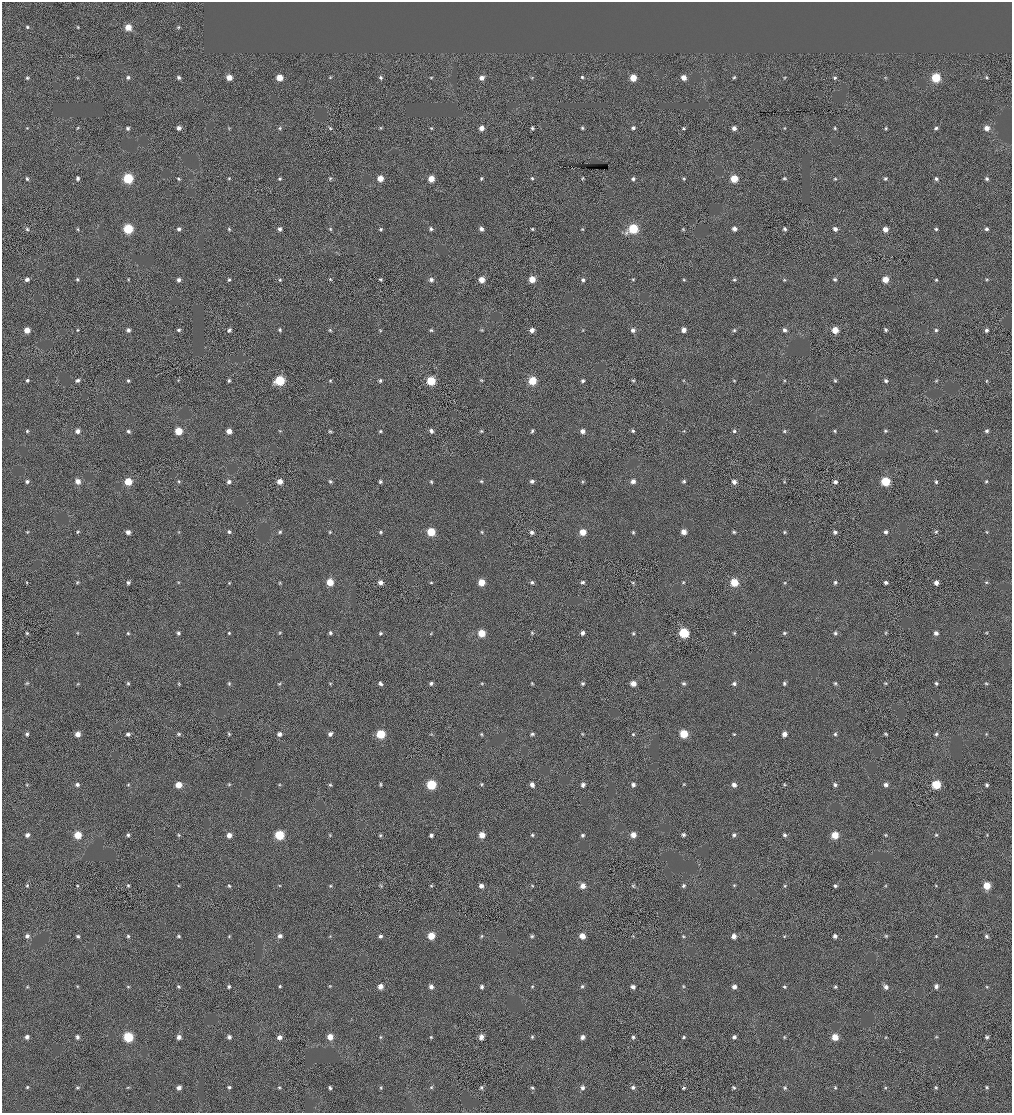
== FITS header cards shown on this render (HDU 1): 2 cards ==
NAXIS1  =                 2020 / BYTES PER ROW
NAXIS2  =                 2222 / NUMBER OF ROWS

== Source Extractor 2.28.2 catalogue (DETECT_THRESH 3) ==
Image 2020 x 2222 px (HDU 1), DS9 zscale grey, zoomed out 1/2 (1 PNG px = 2 x 2 image px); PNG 1014 x 1115 px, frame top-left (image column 1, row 2222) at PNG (2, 2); no overlay
Background -3.83e-04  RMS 0.053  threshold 0.158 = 3 sigma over >= 5 px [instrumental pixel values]
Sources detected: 424; all 424 listed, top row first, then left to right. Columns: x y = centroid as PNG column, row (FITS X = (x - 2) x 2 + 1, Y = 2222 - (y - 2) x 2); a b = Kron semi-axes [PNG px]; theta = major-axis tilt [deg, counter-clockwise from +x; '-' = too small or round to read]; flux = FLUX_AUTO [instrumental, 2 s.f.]
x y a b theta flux
27 27 4 4 - 16
78 27 4 3 - 11
128 27 5 4 - 160
178 27 5 3 - 13
77 77 5 3 - 10
128 77 5 4 - 28
229 77 4 4 - 120
330 77 4 4 - 12
381 77 5 4 - 21
431 77 4 3 - 11
582 77 4 4 - 19
684 77 5 4 - 82
734 77 5 4 - 16
986 77 4 4 - 14
27 78 5 4 - 17
179 78 5 4 - 25
279 78 4 4 - 180
482 78 5 4 - 64
532 78 4 3 - 8.7
633 78 4 4 - 190
784 78 4 3 - 9.8
835 78 5 4 - 19
885 78 4 4 - 11
936 78 5 5 - 490
27 128 3 3 - 9.7
77 128 4 3 - 10
128 128 5 4 - 21
179 128 4 4 - 44
229 128 4 3 - 10
280 128 5 4 - 16
330 128 5 3 - 13
381 128 4 4 - 12
431 128 4 4 - 12
481 128 4 4 - 76
532 128 4 3 - 19
582 128 4 3 - 16
633 128 4 4 - 26
684 128 4 3 - 14
734 128 4 4 - 49
785 128 4 4 - 10
835 128 4 4 - 15
886 128 4 4 - 14
936 128 4 4 - 20
987 128 5 4 - 73
78 178 4 4 - 30
128 178 5 5 - 700
229 178 4 4 - 13
330 178 4 4 - 14
380 178 5 4 - 130
481 178 5 4 - 15
532 178 4 4 - 17
583 178 5 4 - 13
784 178 5 4 - 16
27 179 5 4 - 21
178 179 4 4 - 16
279 179 4 4 - 18
431 179 5 5 - 150
633 179 5 4 - 23
684 179 4 4 - 14
734 179 5 5 - 260
835 179 4 3 - 13
885 179 5 4 - 17
936 179 5 4 - 25
987 179 5 4 - 21
27 229 5 4 - 18
77 229 4 4 - 11
128 229 5 5 - 650
179 229 4 4 - 27
229 229 5 4 - 15
280 229 4 4 - 34
330 229 4 3 - 11
381 229 4 4 - 18
431 229 4 4 - 22
481 229 5 4 - 41
532 229 4 4 - 16
582 229 4 3 - 12
633 229 6 5 - 600
683 229 5 3 - 11
734 229 5 5 - 49
785 229 5 4 - 27
835 229 5 5 - 42
885 229 4 4 - 90
936 229 4 4 - 20
986 229 4 4 - 26
27 279 4 4 - 32
77 279 5 4 - 17
128 279 4 4 - 11
330 279 5 4 - 13
380 279 4 3 - 15
532 279 4 4 - 170
684 279 4 4 - 12
835 279 5 4 - 20
885 279 4 4 - 150
987 279 4 4 - 12
179 280 5 4 - 34
229 280 5 4 - 17
280 280 4 4 - 17
431 280 5 5 - 31
482 280 5 4 - 110
583 280 4 4 - 25
633 280 4 4 - 14
734 280 5 4 - 17
784 280 4 3 - 12
936 280 4 4 - 15
27 330 4 4 - 130
77 330 4 3 - 13
128 330 5 4 - 37
178 330 4 4 - 22
229 330 5 4 - 25
280 330 4 4 - 18
330 330 5 3 - 13
380 330 5 3 - 11
431 330 5 4 - 17
482 330 4 4 - 12
532 330 5 4 - 55
582 330 4 3 - 9.5
633 330 5 5 - 31
684 330 4 4 - 71
734 330 4 4 - 16
784 330 5 5 - 34
835 330 5 5 - 160
885 330 5 4 - 20
936 330 5 4 - 18
987 330 4 4 - 29
27 380 4 4 - 19
77 380 5 4 - 26
128 380 4 3 - 19
178 380 4 3 - 9.8
229 380 4 4 - 18
330 380 4 4 - 13
481 380 4 4 - 13
633 380 4 4 - 15
734 380 4 3 - 11
280 381 6 5 - 540
380 381 4 4 - 22
431 381 5 5 - 380
532 381 5 5 - 330
583 381 5 4 - 24
683 381 4 3 - 11
785 381 4 3 - 11
835 381 4 4 - 17
886 381 4 4 - 25
936 381 4 4 - 12
986 381 4 4 - 10
27 431 5 4 - 17
77 431 5 4 - 49
128 431 5 4 - 25
178 431 5 5 - 260
229 431 4 4 - 92
280 431 5 3 - 12
330 431 4 4 - 15
380 431 4 4 - 16
431 431 5 4 - 37
481 431 5 3 - 14
532 431 5 4 - 20
582 431 5 5 - 52
633 431 4 4 - 20
684 431 4 3 - 9.8
734 431 4 4 - 18
784 431 4 3 - 14
835 431 4 4 - 14
885 431 4 4 - 15
936 431 4 3 - 10
987 431 5 4 - 24
27 481 5 4 - 25
78 481 5 5 - 81
128 481 5 4 - 250
280 481 4 4 - 100
330 481 5 4 - 19
481 481 5 4 - 14
532 481 5 4 - 29
582 481 4 4 - 14
633 481 4 4 - 54
684 481 5 4 - 18
784 481 4 4 - 14
885 481 5 5 - 450
986 481 4 4 - 15
179 482 5 4 - 14
229 482 5 5 - 36
380 482 4 4 - 23
431 482 4 4 - 15
734 482 5 4 - 47
835 482 4 4 - 35
936 482 4 4 - 19
27 532 4 3 - 11
78 532 4 4 - 13
128 532 4 4 - 51
179 532 4 4 - 10
229 532 4 4 - 20
280 532 4 4 - 17
330 532 4 4 - 12
381 532 4 4 - 16
431 532 5 5 - 370
482 532 4 4 - 11
532 532 5 4 - 34
583 532 4 4 - 170
633 532 4 4 - 15
683 532 5 4 - 94
734 532 4 4 - 17
785 532 5 4 - 14
835 532 4 4 - 28
886 532 4 4 - 30
936 532 4 4 - 15
987 532 4 4 - 11
77 582 4 4 - 12
178 582 4 4 - 11
330 582 5 5 - 200
381 582 4 4 - 58
431 582 4 4 - 14
481 582 5 4 - 200
532 582 5 4 - 24
582 582 5 4 - 21
633 582 4 4 - 10
683 582 5 4 - 13
835 582 4 4 - 20
886 582 4 4 - 29
986 582 5 3 - 12
27 583 5 3 - 10
128 583 4 4 - 23
229 583 4 4 - 11
280 583 4 4 - 12
734 583 5 5 - 290
785 583 4 4 - 11
936 583 5 5 - 48
27 633 5 4 - 14
77 633 5 3 - 10
128 633 4 4 - 16
178 633 4 4 - 26
229 633 4 4 - 15
279 633 4 4 - 13
330 633 4 4 - 22
381 633 4 4 - 19
482 633 5 4 - 230
532 633 4 4 - 14
582 633 4 4 - 38
633 633 4 4 - 15
684 633 5 5 - 620
734 633 4 4 - 12
784 633 5 4 - 17
835 633 4 4 - 21
886 633 5 4 - 13
936 633 5 4 - 41
986 633 4 3 - 9.6
431 634 4 4 - 9.8
27 683 5 4 - 14
78 683 4 3 - 10
128 683 4 4 - 15
330 683 4 4 - 10
431 683 5 4 - 24
482 683 5 4 - 13
532 683 4 3 - 11
582 683 4 4 - 20
633 683 5 4 - 97
683 683 5 4 - 20
784 683 5 4 - 21
835 683 4 3 - 16
885 683 4 3 - 12
936 683 4 3 - 21
986 683 5 3 - 12
179 684 5 4 - 12
229 684 5 3 - 14
279 684 5 3 - 14
380 684 5 3 - 31
734 684 4 4 - 30
27 734 4 4 - 22
78 734 4 4 - 89
128 734 5 4 - 32
179 734 5 4 - 17
229 734 5 3 - 14
279 734 4 4 - 44
330 734 5 4 - 35
381 734 5 5 - 450
431 734 4 4 - 11
481 734 4 4 - 12
532 734 5 4 - 21
582 734 4 3 - 11
633 734 4 4 - 15
684 734 5 5 - 370
734 734 4 3 - 12
784 734 4 4 - 67
835 734 4 4 - 18
886 734 4 3 - 15
936 734 5 4 - 20
986 734 4 3 - 9.9
229 784 4 3 - 10
380 784 5 3 - 14
481 784 4 4 - 12
684 784 4 3 - 10
27 785 4 3 - 10
77 785 5 4 - 36
128 785 5 4 - 12
179 785 5 4 - 160
280 785 4 3 - 10
330 785 4 3 - 13
431 785 5 5 - 610
532 785 5 4 - 54
583 785 5 4 - 37
633 785 4 4 - 38
734 785 5 4 - 50
785 785 5 3 - 13
835 785 5 4 - 26
886 785 5 4 - 39
936 785 5 5 - 460
987 785 4 4 - 19
27 835 5 4 - 36
78 835 5 5 - 260
128 835 4 4 - 21
179 835 5 4 - 14
229 835 4 4 - 81
279 835 5 5 - 560
330 835 4 4 - 10
380 835 4 4 - 14
431 835 4 4 - 28
482 835 5 5 - 110
532 835 5 4 - 18
583 835 5 4 - 21
633 835 5 4 - 91
683 835 5 4 - 23
734 835 5 4 - 25
785 835 5 4 - 23
835 835 5 5 - 210
886 835 4 4 - 12
936 835 4 4 - 15
987 835 4 3 - 9.8
128 885 4 3 - 14
381 885 5 4 - 14
532 885 4 4 - 11
734 885 5 3 - 12
936 885 4 3 - 11
27 886 5 4 - 17
77 886 4 3 - 11
178 886 4 4 - 11
229 886 5 4 - 14
280 886 4 4 - 11
330 886 4 4 - 13
431 886 4 3 - 12
481 886 4 4 - 49
583 886 5 4 - 99
633 886 4 3 - 13
683 886 5 4 - 23
785 886 5 4 - 15
835 886 4 3 - 21
886 886 4 4 - 11
987 886 5 5 - 230
27 936 5 4 - 39
78 936 4 3 - 24
128 936 4 4 - 16
179 936 4 4 - 17
229 936 4 4 - 12
280 936 4 4 - 40
330 936 4 4 - 11
380 936 5 4 - 29
431 936 4 4 - 240
481 936 5 3 - 15
532 936 5 4 - 19
582 936 4 4 - 120
633 936 4 3 - 9.3
683 936 4 4 - 12
734 936 4 4 - 73
784 936 4 3 - 11
835 936 5 4 - 34
886 936 4 4 - 13
936 936 4 4 - 14
986 936 4 4 - 22
77 986 4 4 - 11
128 986 4 4 - 12
229 986 4 4 - 21
280 986 4 4 - 15
330 986 4 4 - 11
380 986 5 4 - 76
532 986 4 4 - 14
582 986 5 4 - 17
683 986 4 3 - 11
936 986 5 4 - 36
27 987 4 4 - 10
178 987 4 4 - 17
431 987 5 5 - 47
482 987 5 4 - 26
633 987 4 4 - 42
734 987 5 4 - 50
784 987 5 4 - 18
835 987 4 4 - 17
886 987 5 5 - 49
987 987 4 3 - 11
27 1037 4 4 - 46
77 1037 5 5 - 28
128 1037 5 5 - 690
179 1037 4 4 - 54
229 1037 5 4 - 32
279 1037 4 4 - 60
330 1037 5 5 - 130
380 1037 4 4 - 12
431 1037 4 4 - 13
481 1037 5 5 - 64
532 1037 5 4 - 17
582 1037 5 5 - 44
633 1037 5 5 - 20
684 1037 4 4 - 17
734 1037 5 4 - 33
784 1037 4 3 - 11
835 1037 5 4 - 170
886 1037 4 3 - 8.8
936 1037 5 4 - 13
987 1037 4 4 - 21
27 1087 4 4 - 14
128 1087 5 3 - 11
229 1087 5 4 - 21
279 1087 5 4 - 14
431 1087 4 4 - 13
633 1087 5 4 - 26
987 1087 4 4 - 14
77 1088 4 4 - 12
179 1088 5 4 - 47
330 1088 4 3 - 22
381 1088 5 4 - 15
481 1088 4 4 - 21
532 1088 6 4 -20 19
582 1088 5 5 - 38
684 1088 4 3 - 16
734 1088 4 4 - 18
785 1088 5 4 - 17
835 1088 5 4 - 15
885 1088 5 3 - 12
936 1088 5 4 - 18